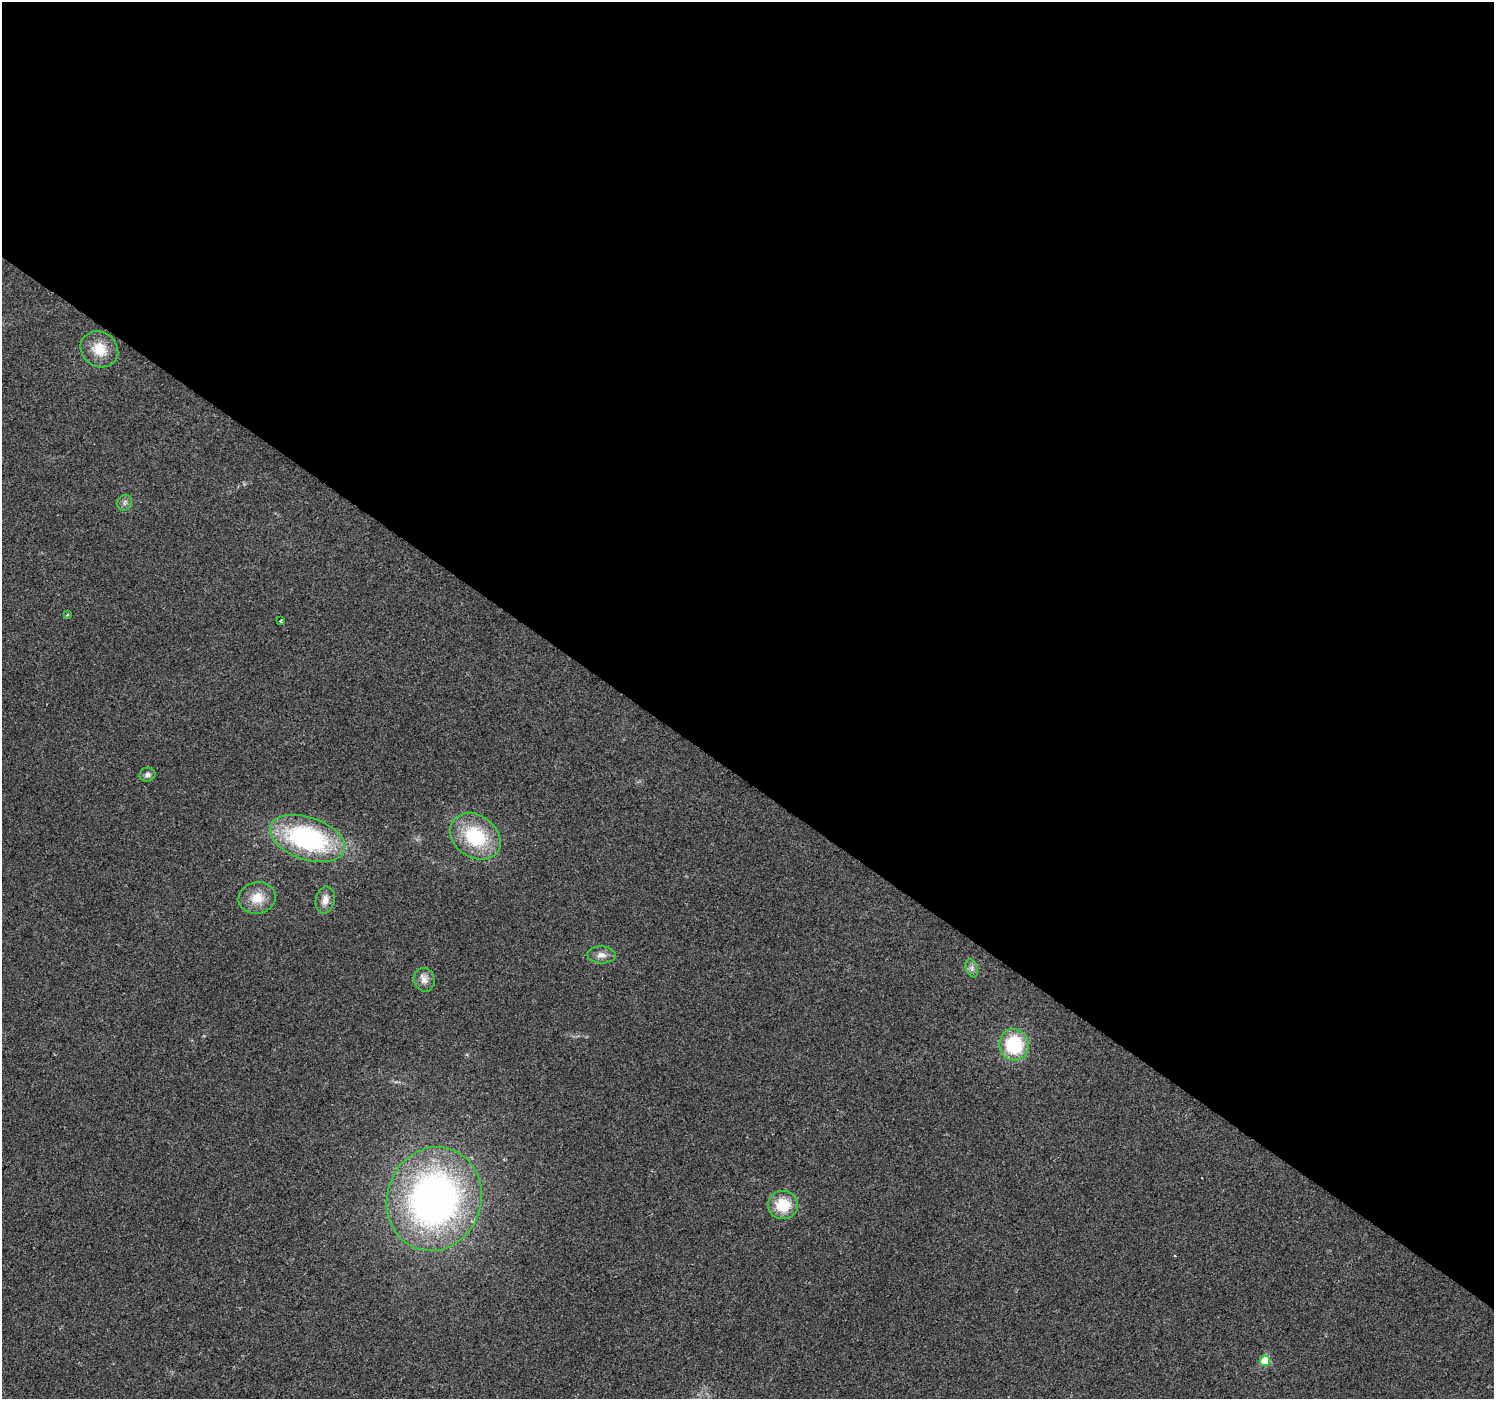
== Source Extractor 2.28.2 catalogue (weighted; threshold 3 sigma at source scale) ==
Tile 3 of 4 x 4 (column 3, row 1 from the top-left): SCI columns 2985-4476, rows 4370-5766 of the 5973 x 6011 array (HDU 1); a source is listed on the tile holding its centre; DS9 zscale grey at full resolution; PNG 1496 x 1401 px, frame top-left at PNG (2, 2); each listed source drawn as its Kron ellipse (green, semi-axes under 4 px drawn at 4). Shown black and unused: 56% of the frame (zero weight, under 2 of 3 exposures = <1% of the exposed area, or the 3 px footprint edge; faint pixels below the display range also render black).
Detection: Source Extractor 2.28.2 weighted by HDU 2 'WHT'; one run over the whole footprint, this tile lists its part. Background 0.0867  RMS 0.0092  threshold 0.0416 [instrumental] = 3 sigma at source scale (4.5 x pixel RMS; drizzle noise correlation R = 1.50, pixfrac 1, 0.0396/0.0396 arcsec/px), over >= 5 px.
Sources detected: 16; all 16 listed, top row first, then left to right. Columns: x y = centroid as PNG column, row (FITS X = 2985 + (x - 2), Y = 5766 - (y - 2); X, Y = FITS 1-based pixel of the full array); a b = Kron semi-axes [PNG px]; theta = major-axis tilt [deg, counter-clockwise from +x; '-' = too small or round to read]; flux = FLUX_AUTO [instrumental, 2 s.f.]
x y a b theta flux
99 349 19 17 -36 21
125 503 8 7 - 2.9
67 615 3 2 - 0.95
280 621 3 3 - 3.4
147 775 8 7 - 3.3
475 836 27 21 -36 57
307 838 39 21 -18 150
257 898 18 16 10 17
325 900 14 9 78 7.2
601 955 14 8 -3 6.1
972 968 9 5 -71 3.1
424 980 12 10 -72 6.4
1014 1045 16 14 -83 55
434 1199 53 47 72 400
783 1205 15 14 - 26
1265 1361 5 5 - 35